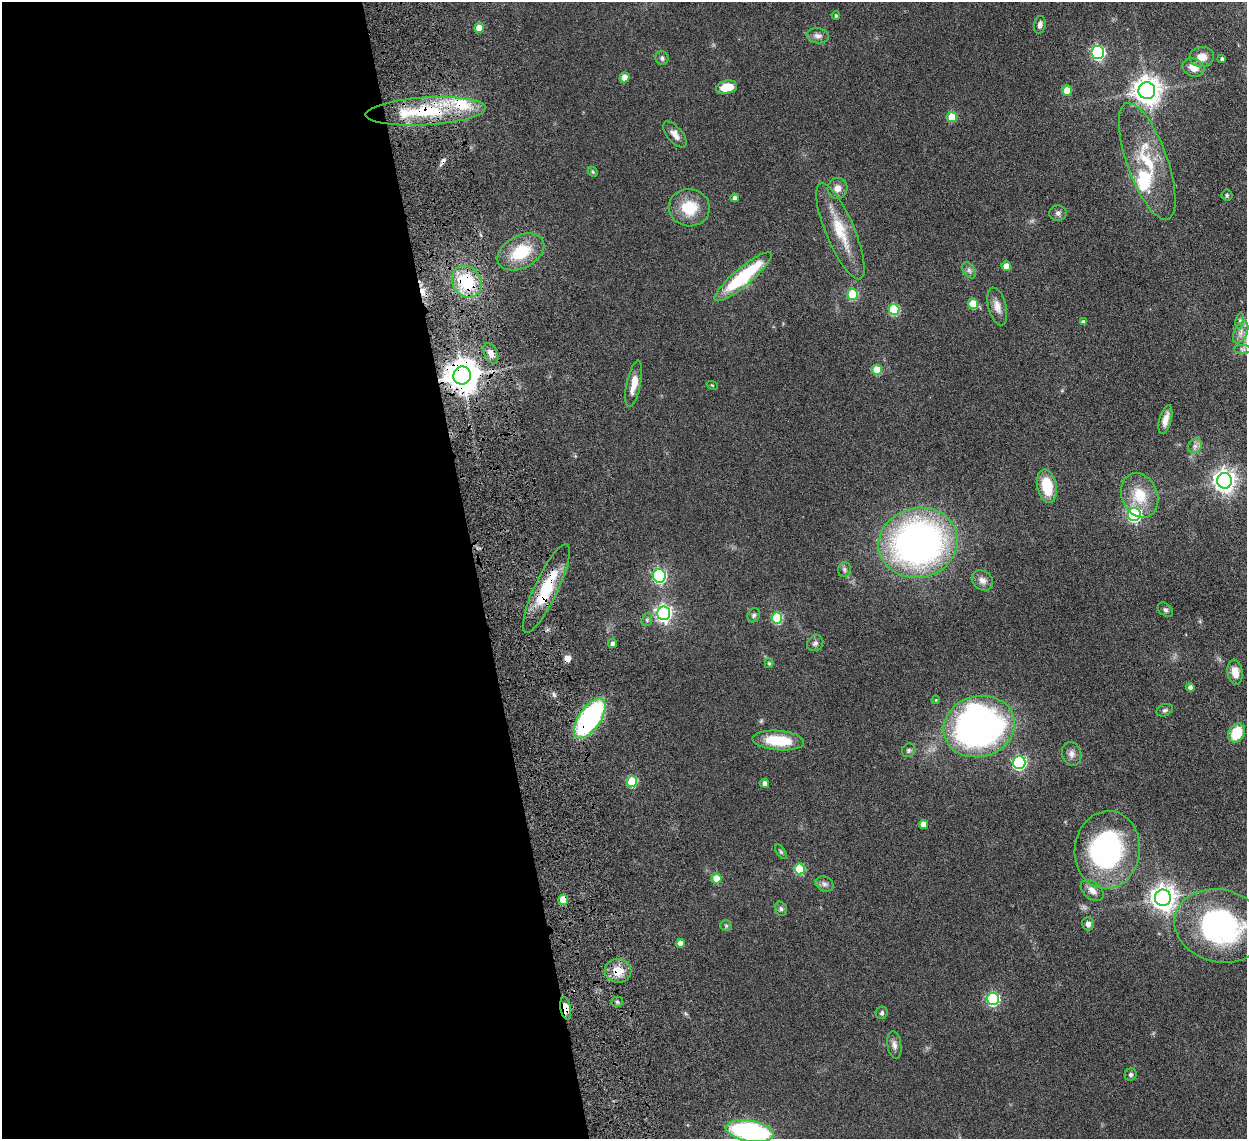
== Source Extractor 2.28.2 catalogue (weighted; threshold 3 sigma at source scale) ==
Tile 9 of 4 x 4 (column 1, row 3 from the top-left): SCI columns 92-1336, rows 1309-2445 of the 5159 x 5000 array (HDU 1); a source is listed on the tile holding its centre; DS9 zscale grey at full resolution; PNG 1249 x 1141 px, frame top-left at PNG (2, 2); each listed source drawn as its Kron ellipse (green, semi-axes under 4 px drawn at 4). Shown black and unused: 38% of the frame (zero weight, under 4 of 8 exposures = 5% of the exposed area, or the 3 px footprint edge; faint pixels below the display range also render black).
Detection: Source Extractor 2.28.2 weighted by HDU 2 'WHT'; one run over the whole footprint, this tile lists its part. Background 0.0545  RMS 0.0051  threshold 0.0207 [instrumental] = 3 sigma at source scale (4.09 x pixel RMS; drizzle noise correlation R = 1.36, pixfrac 0.8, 0.05/0.05 arcsec/px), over >= 5 px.
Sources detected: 103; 3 cosmic-ray / hot-pixel residue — neither listed nor drawn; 4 inside a brighter listed object's ellipse — not listed separately; the other 96 listed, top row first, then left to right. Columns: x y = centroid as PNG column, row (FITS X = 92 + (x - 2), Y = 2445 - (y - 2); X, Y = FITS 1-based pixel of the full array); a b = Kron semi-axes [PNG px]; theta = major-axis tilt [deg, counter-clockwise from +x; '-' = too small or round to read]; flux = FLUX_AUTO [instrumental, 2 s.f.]
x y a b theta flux
836 16 4 3 - 0.54
1040 25 9 5 79 1.8
479 28 5 5 - 5.9
818 36 11 7 -7 2.1
1098 52 6 6 - 73
1202 57 12 10 4 4.6
662 58 7 6 - 1.3
1222 59 4 3 - 1
1193 68 11 9 -21 4.6
624 77 5 5 - 5.7
726 87 10 6 12 9
1067 91 5 5 - 9
1147 91 8 8 - 500
426 111 60 14 3 33
952 117 5 5 - 12
675 134 16 7 -50 3.1
1147 161 62 20 -70 24
593 172 6 4 -46 0.6
837 188 10 10 - 3.1
1227 195 5 5 - 0.7
734 198 4 4 - 1.5
689 208 20 18 -9 13
1058 213 8 7 - 1.4
840 231 52 14 -67 15
521 252 25 16 28 17
1006 266 5 4 - 4.6
969 270 9 6 -55 1.3
743 277 36 9 40 35
467 282 16 14 -54 21
853 294 5 5 - 22
973 304 5 5 - 9.4
997 306 19 9 -75 3.9
894 309 5 5 - 23
1240 321 8 4 81 0.77
1083 322 4 4 - 1.5
1241 332 12 6 65 2.5
1242 349 8 4 0 1
491 354 11 6 -63 2.8
877 370 5 5 - 12
462 376 9 9 - 900
634 384 23 7 78 5.2
712 385 6 3 -19 0.38
1165 420 15 6 75 3.7
1195 446 7 6 - 1.6
1225 481 8 7 - 300
1047 486 17 9 -79 14
1140 495 23 18 -68 12
1134 514 6 6 - 79
918 543 40 35 15 180
844 569 7 6 - 1.1
659 576 6 6 - 75
982 580 11 9 -40 2.6
546 588 49 11 65 21
1165 610 8 6 -38 1
664 613 7 6 - 150
754 615 7 6 - 0.97
777 618 5 5 - 28
647 620 7 5 71 0.88
612 643 5 4 - 1.7
815 643 8 7 - 1.3
769 663 5 4 - 0.57
1235 672 12 7 -82 4.3
1190 687 4 4 - 1.4
936 700 4 3 - 0.42
1165 710 8 6 19 0.95
590 718 23 11 56 72
979 726 36 30 15 210
1236 733 10 7 58 13
778 740 26 10 -5 16
909 750 7 6 - 0.93
1072 754 12 9 -72 2.5
1019 763 6 6 - 74
632 782 5 5 - 22
764 783 4 4 - 2.2
923 824 4 4 - 4.1
1107 850 39 32 83 81
781 852 8 4 -55 0.64
800 869 5 5 - 20
717 879 5 5 - 8.8
824 884 9 7 -23 1.5
1092 890 13 8 -37 2.9
1163 898 8 8 - 390
563 900 5 5 - 9
781 909 7 5 -74 1.1
1088 924 6 5 - 1.8
726 926 5 5 - 0.68
1220 926 46 36 -14 79
680 943 4 4 - 3.4
618 971 13 11 -9 7.1
993 999 6 6 - 51
617 1002 5 5 - 0.82
566 1008 11 5 -80 5.8
882 1013 6 5 - 0.87
894 1045 14 7 -82 2.1
1131 1075 6 6 - 0.96
750 1131 24 10 -10 67
Overlapping masked pixels (flux is a lower limit): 8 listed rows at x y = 426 111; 467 282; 462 376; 546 588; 590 718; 563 900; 618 971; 566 1008
Isophote crosses this tile's border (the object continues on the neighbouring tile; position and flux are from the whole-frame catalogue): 3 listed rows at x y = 1241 332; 1220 926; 750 1131